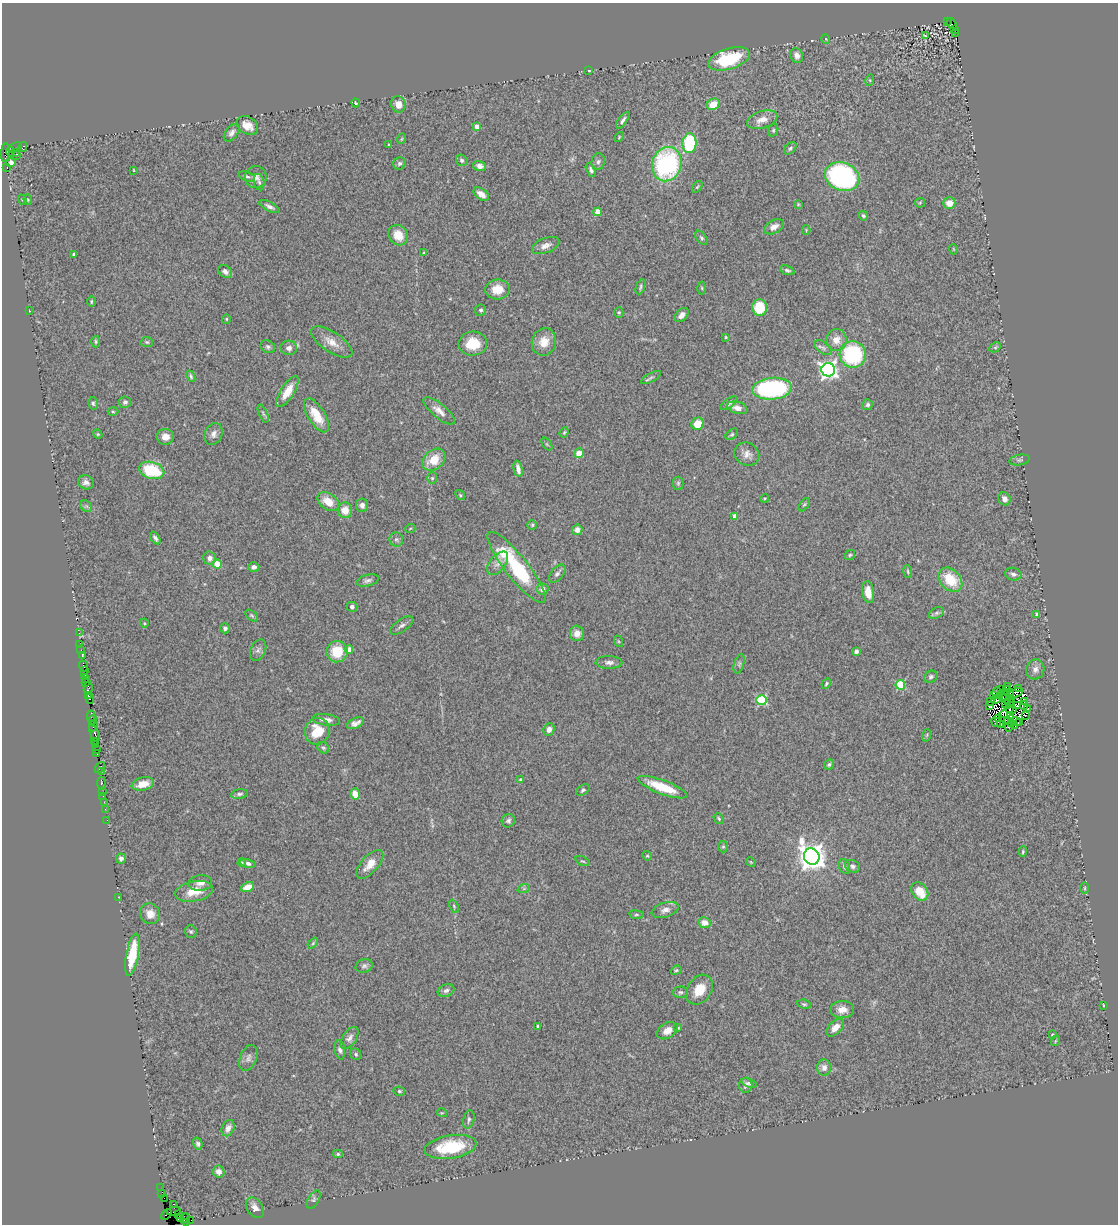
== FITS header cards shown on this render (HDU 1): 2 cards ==
NAXIS1  =                 1116
NAXIS2  =                 1222

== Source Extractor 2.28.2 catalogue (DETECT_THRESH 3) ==
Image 1116 x 1222 px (HDU 1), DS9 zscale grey, 1 PNG px = 1 image px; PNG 1120 x 1226 px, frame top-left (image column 1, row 1222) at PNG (2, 3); each listed source drawn as its Kron ellipse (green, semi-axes under 4 px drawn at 4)
Background 1.28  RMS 0.11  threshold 0.33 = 3 sigma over >= 5 px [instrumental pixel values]
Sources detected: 314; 7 with non-positive FLUX_AUTO (blend fragments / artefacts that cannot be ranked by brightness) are neither listed nor drawn; the other 307 listed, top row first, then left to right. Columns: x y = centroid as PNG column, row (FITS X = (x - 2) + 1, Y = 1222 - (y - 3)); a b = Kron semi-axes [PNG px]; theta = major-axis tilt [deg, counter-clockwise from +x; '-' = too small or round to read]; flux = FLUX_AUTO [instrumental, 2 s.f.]
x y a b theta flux
947 22 2 2 - 240
952 24 6 3 -54 240
955 29 2 2 - 110
956 34 2 2 - 13
925 36 3 2 - 6.6
826 39 5 3 - 6
797 55 7 6 - 42
729 59 21 10 17 470
589 70 3 2 - 5.3
870 80 5 3 - 8.7
356 103 4 2 - 8.1
398 104 8 7 - 65
713 104 7 5 32 130
623 120 10 4 55 23
762 120 16 8 17 72
247 125 11 8 -30 80
477 127 4 4 - 94
773 130 6 5 - 12
232 133 10 6 52 27
619 137 5 3 - 7.2
401 139 5 3 - 6.7
689 143 10 7 86 540
389 145 3 2 - 6.9
15 147 7 3 21 320
23 147 5 3 - 69
790 148 7 4 45 14
5 152 9 4 86 310
10 152 4 2 - 54
15 152 2 2 - 82
17 156 3 3 - 13
462 160 6 5 - 16
598 162 8 6 78 21
11 163 5 4 - 110
399 163 6 6 - 19
667 164 17 14 74 1200
479 166 6 5 - 39
7 168 3 2 - 590
134 170 3 2 - 4.6
591 170 7 4 -64 19
247 176 8 4 -18 17
256 177 11 11 - 45
842 177 18 14 -23 1100
259 182 8 5 -78 18
697 187 7 3 54 8.7
481 194 8 5 -38 59
28 199 5 4 - 8.4
22 200 5 3 - 7
920 203 5 5 - 9.1
949 203 6 6 - 75
798 204 3 3 - 6.7
269 206 11 4 -25 26
597 212 4 4 - 150
863 216 5 4 - 13
774 227 11 6 28 47
806 230 4 4 - 6.9
398 235 10 9 - 110
701 238 8 5 -52 14
546 245 14 7 21 44
953 249 5 3 - 5.6
423 253 3 2 - 5.6
74 254 3 3 - 12
787 270 7 4 -20 16
225 271 8 5 -38 29
641 287 8 3 68 13
702 288 6 4 -88 10
497 289 12 10 6 120
91 301 5 3 - 7.6
760 307 8 7 - 220
481 310 6 5 - 15
29 311 2 2 - 4.5
619 312 5 4 - 11
682 315 8 5 46 35
226 319 5 4 - 9.6
726 337 4 3 - 7.8
836 340 11 10 - 76
96 341 6 4 -89 11
147 342 6 5 - 12
332 342 24 10 -33 89
544 342 14 12 72 96
473 344 14 12 4 170
268 347 7 6 - 18
823 347 10 5 -35 22
995 347 6 4 29 11
289 348 8 7 - 35
853 354 13 13 - 650
828 370 6 6 - 3000
191 376 6 4 -66 14
651 377 11 4 28 17
772 389 20 11 5 970
287 392 18 7 58 120
125 402 6 6 - 18
93 403 6 5 - 14
729 403 10 4 36 21
868 405 5 5 - 19
737 408 10 6 -14 44
439 411 19 7 -40 57
113 412 5 3 - 8.7
263 414 9 3 -67 13
316 415 19 8 -57 150
698 424 6 6 - 120
564 432 5 4 - 9.9
98 434 5 4 - 8.2
214 434 11 8 67 40
732 434 7 4 39 12
165 437 8 8 - 61
547 444 7 4 -53 8.4
579 453 5 4 - 88
747 454 13 11 -32 53
434 460 13 9 38 140
1020 460 10 5 9 17
518 469 8 4 -78 43
152 470 13 8 -16 370
432 478 6 5 - 12
86 482 8 7 - 32
678 483 6 5 - 12
460 495 5 4 - 11
765 498 4 3 - 7.4
1004 499 7 6 - 41
328 502 12 8 -36 110
362 505 6 6 - 38
804 505 7 3 54 10
86 506 6 5 - 15
345 510 8 7 - 87
735 516 4 4 - 66
532 525 5 4 - 10
410 529 5 3 - 5.9
577 530 5 5 - 40
155 538 7 3 -58 18
396 540 7 6 - 19
850 555 6 4 44 11
210 558 6 6 - 33
498 563 14 7 50 46
217 564 4 4 - 210
254 567 5 5 - 26
516 567 44 11 -51 660
908 572 7 4 -82 9.7
557 574 10 6 50 27
1013 574 8 6 -13 29
368 580 11 6 14 25
950 580 14 10 -47 220
542 589 6 5 - 37
868 592 11 6 -81 90
352 607 5 5 - 25
937 613 8 5 26 18
1037 614 4 3 - 31
252 616 7 4 -41 13
144 623 4 3 - 6.8
402 625 13 6 35 28
225 628 5 5 - 21
79 633 3 2 - 16
577 633 8 7 - 55
618 641 6 4 -70 8.1
80 645 2 2 - 49
349 649 4 4 - 70
81 650 2 2 - 29
258 650 11 7 64 28
856 651 4 4 - 22
337 652 11 10 - 210
82 655 4 3 - 200
609 662 13 6 -1 32
739 664 10 5 73 17
83 666 5 3 - 77
1035 669 10 9 - 43
84 670 3 2 - 82
85 675 3 2 - 9
931 677 7 5 34 16
86 679 3 2 - 67
86 682 2 2 - 170
826 684 5 4 - 11
900 685 5 4 - 390
1007 686 3 2 - 9.8
88 688 7 3 82 310
1018 688 3 2 - 12
1001 689 3 2 - 10
1006 690 4 2 - 15
997 692 5 3 - 13
1010 692 4 3 - 6.5
1015 693 7 4 21 16
88 695 3 3 - 63
994 695 4 3 - 0.32
1002 697 4 2 - 11
1006 697 7 3 -86 13
90 699 5 3 - 200
996 699 5 4 - 3.6
1012 699 3 2 - 3.8
761 700 5 5 - 600
990 701 3 2 - 18
1024 701 3 2 - 14
1009 702 4 2 - 5.1
1006 704 4 2 - 15
989 706 3 2 - 20
1018 706 3 2 - 12
1024 706 4 2 - 5
1009 708 3 2 - 5.9
1027 709 4 2 - 12
1008 712 9 3 24 2.1
91 716 5 3 - 190
1025 716 3 2 - 9.8
1011 717 3 2 - 5.2
998 718 3 2 - 18
93 720 5 3 - 280
326 720 14 5 -7 44
1007 721 3 2 - 7.6
996 722 5 3 - 23
1016 722 5 2 - 12
355 723 9 5 24 35
1012 723 3 2 - 3.3
1020 723 2 2 - 7.6
1001 724 4 2 - 15
93 726 5 3 - 93
1015 726 3 2 - 24
1009 727 4 2 - 7.9
549 729 6 5 - 36
317 731 13 12 - 200
94 733 9 3 -67 620
927 735 6 3 71 8.4
95 741 3 2 - 48
96 745 2 2 - 15
323 748 6 5 - 14
97 749 4 3 - 200
97 754 2 2 - 8.9
829 764 5 4 - 13
100 767 6 2 51 130
101 772 3 2 - 25
521 780 4 4 - 19
101 783 6 3 -81 210
143 784 11 6 13 94
662 787 26 7 -20 230
583 790 7 5 36 14
103 792 2 2 - 30
239 794 8 4 9 19
355 794 5 5 - 71
103 796 2 2 - 68
104 802 2 2 - 55
105 809 2 2 - 79
719 818 6 4 -51 10
107 820 2 2 - 22
508 821 7 6 - 18
723 847 6 5 - 11
1023 852 5 4 - 9.9
647 856 5 4 - 8.5
812 856 8 7 - 8800
121 858 5 5 - 27
583 861 7 3 -25 8.5
751 862 5 4 - 7.2
242 863 4 3 - 5.8
248 863 8 4 -12 26
370 864 18 8 48 90
844 866 8 5 -67 19
852 866 8 6 -25 20
200 883 12 7 7 45
247 887 7 4 22 90
524 888 6 4 19 12
1085 888 6 4 90 9.4
194 891 19 10 11 140
920 892 10 7 -52 150
119 897 4 2 - 4.9
454 906 7 4 -66 11
665 910 14 7 17 41
150 914 10 9 - 64
636 915 7 4 -7 11
705 923 6 5 - 61
191 931 6 5 - 14
313 943 6 4 46 9.4
132 955 21 6 80 310
364 966 9 6 17 21
676 970 5 4 - 11
446 990 8 6 22 26
699 990 16 12 56 130
680 992 7 5 2 15
804 1004 7 4 -9 12
1103 1005 3 2 - 7
842 1010 12 8 -1 62
538 1026 4 3 - 14
678 1028 3 3 - 8
835 1028 10 6 46 61
667 1031 11 7 31 73
1052 1035 3 3 - 14
349 1038 12 7 57 33
1055 1041 5 3 - 7.1
340 1050 10 5 -82 23
356 1054 6 5 - 13
248 1058 14 8 68 37
824 1067 8 7 - 41
749 1083 8 4 -19 17
746 1085 7 6 - 26
399 1091 6 4 -13 10
442 1113 5 3 - 7.1
469 1119 9 5 78 20
228 1128 8 6 66 44
198 1144 6 4 -76 17
450 1147 26 11 8 350
338 1154 5 4 - 12
219 1172 6 5 - 48
161 1188 2 2 - 38
162 1193 4 2 - 130
164 1198 2 2 - 73
314 1199 10 5 59 16
174 1204 3 2 - 62
255 1208 11 8 -53 47
174 1211 7 2 11 35
166 1214 6 3 41 140
179 1214 4 3 - 95
181 1218 3 2 - 31
185 1218 5 2 - 150
191 1220 3 2 - 53
186 1222 4 3 - 53
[7 non-positive-flux detections neither listed nor drawn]